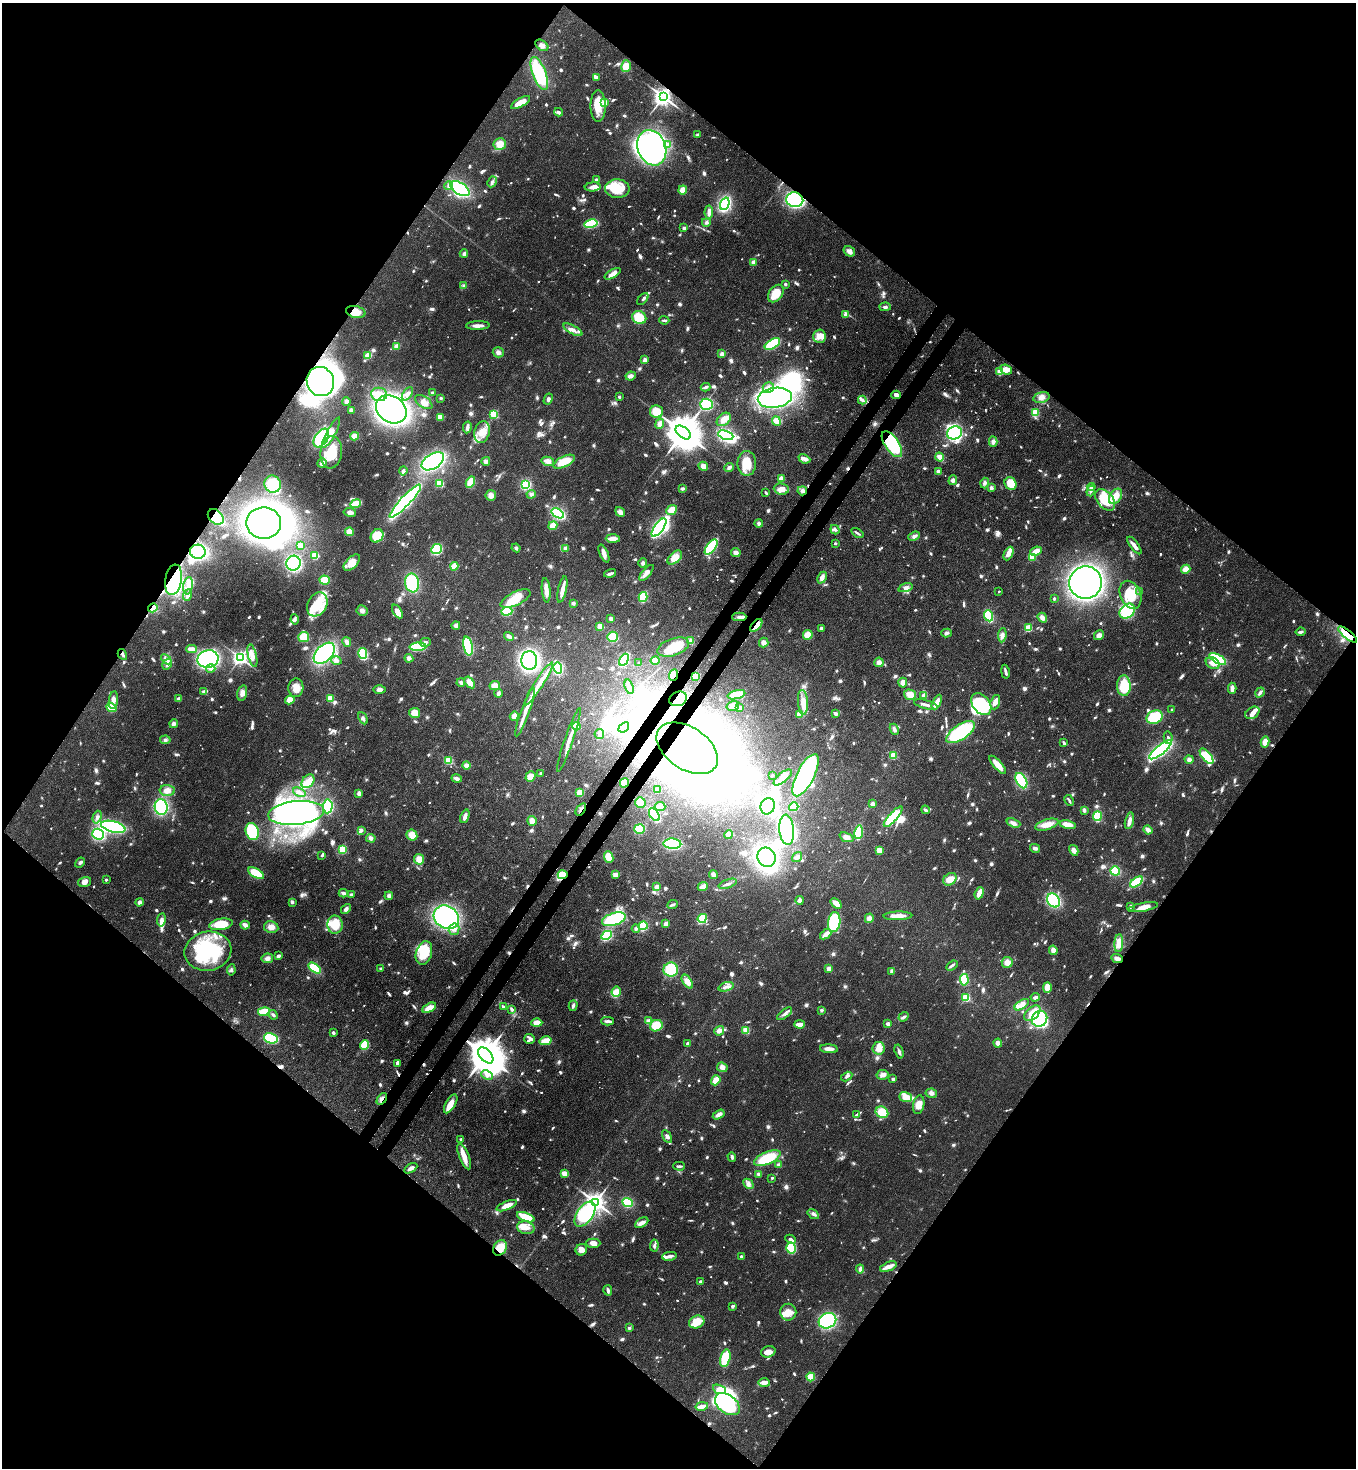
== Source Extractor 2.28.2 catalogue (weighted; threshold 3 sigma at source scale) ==
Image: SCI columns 370-5782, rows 60-5920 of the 6007 x 5984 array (HDU 1 of 3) = the unmasked area's bounding box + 8 px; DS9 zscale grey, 4 x 4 block average (1 PNG px = mean of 4 x 4 image px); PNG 1358 x 1470 px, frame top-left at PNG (2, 3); each listed source drawn as its Kron ellipse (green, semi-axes under 4 px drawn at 4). Shown black and unused: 51% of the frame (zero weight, under 3 of 4 exposures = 7% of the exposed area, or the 3 px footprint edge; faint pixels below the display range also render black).
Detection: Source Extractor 2.28.2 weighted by HDU 2 'WHT'. Background 0.0668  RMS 0.0037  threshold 0.0167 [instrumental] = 3 sigma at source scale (4.5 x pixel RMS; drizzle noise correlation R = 1.50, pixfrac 1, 0.05/0.05 arcsec/px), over >= 5 px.
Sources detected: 1332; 7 too faint to see at this stretch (4 x 4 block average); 42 inside a brighter object's white glare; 4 cosmic-ray / hot-pixel residue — neither listed nor drawn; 13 coinciding with a brighter row at this scale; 97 inside a brighter listed object's ellipse — not listed separately; of the other 1169, all 500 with FLUX_AUTO >= 5.18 (the completeness limit of this list) listed and drawn (669 fainter detections not listed), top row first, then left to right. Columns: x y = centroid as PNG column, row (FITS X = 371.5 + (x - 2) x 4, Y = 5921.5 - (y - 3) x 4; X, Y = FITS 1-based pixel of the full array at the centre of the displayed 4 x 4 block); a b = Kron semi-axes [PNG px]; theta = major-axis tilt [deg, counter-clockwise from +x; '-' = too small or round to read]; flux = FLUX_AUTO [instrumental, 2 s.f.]
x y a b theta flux
542 45 7 5 -38 9.3
626 66 6 5 - 29
539 73 17 7 -70 140
596 77 3 2 - 12
663 97 3 3 - 1600
521 102 11 4 29 32
605 102 2 2 - 57
598 106 16 7 -89 40
559 112 4 3 - 6.8
698 134 4 2 - 6.8
500 144 6 6 - 27
667 145 4 3 - 5.8
652 148 18 14 -69 660
597 180 4 3 - 6.6
492 182 5 3 - 6
449 185 4 4 - 7.3
593 187 8 4 4 14
460 189 11 6 -33 220
617 189 12 9 -1 61
683 190 4 4 - 24
795 200 8 7 - 250
725 204 6 4 68 230
709 212 6 3 86 17
706 222 4 4 - 5.5
591 224 7 3 12 120
684 228 2 2 - 21
849 251 6 5 - 12
464 254 4 3 - 6.4
753 262 4 3 - 7.8
613 274 9 3 31 19
785 284 3 2 - 5.9
464 286 4 4 - 5.4
776 293 10 6 52 51
643 299 7 2 49 5.7
885 307 5 3 - 7.6
356 312 10 6 -12 27
845 315 3 3 - 13
639 318 7 6 - 77
664 320 5 2 - 5.8
478 326 12 3 1 17
573 330 10 4 -29 14
819 336 6 6 - 17
772 344 8 4 30 100
397 346 3 3 - 22
498 352 5 5 - 9.3
722 354 3 3 - 11
368 355 4 4 - 24
645 360 4 3 - 8.5
1006 369 6 4 -25 20
999 372 3 2 - 35
631 376 5 4 - 9.2
320 382 15 13 -63 1000
706 387 5 3 - 6.2
768 388 6 5 - 13
432 393 3 3 - 7.4
379 394 8 6 -7 25
407 394 7 3 55 8.7
896 395 5 4 - 6.2
619 397 3 2 - 6.2
1041 397 8 5 14 13
441 398 2 2 - 20
775 398 17 10 8 530
548 399 6 4 61 6.5
862 400 4 3 - 5.7
347 402 4 3 - 9.1
424 402 10 5 -35 14
706 404 6 5 - 150
391 409 16 13 -34 860
351 410 4 3 - 6.1
656 412 6 6 - 41
1035 413 2 2 - 170
494 414 2 2 - 220
440 417 4 3 - 27
724 419 8 5 40 16
776 421 5 3 - 24
660 424 5 3 - 15
467 427 6 3 80 8.6
482 432 11 7 76 31
683 432 9 5 -39 11000
331 433 17 4 62 26
954 433 8 6 18 230
726 435 8 4 -20 230
355 436 4 3 - 23
321 438 10 6 55 200
993 442 5 4 - 9.4
892 444 15 7 -55 240
331 452 16 10 83 67
940 457 4 4 - 16
804 459 6 3 -23 12
433 461 12 7 32 380
486 461 4 4 - 9.4
548 461 6 4 -11 15
564 462 11 5 26 41
322 463 5 4 - 11
747 463 12 9 90 52
703 466 5 4 - 14
729 467 5 3 - 6.5
403 471 4 3 - 6.7
938 471 4 3 - 6.8
781 479 4 3 - 16
953 480 5 4 - 9.5
470 482 6 3 61 43
440 483 2 2 - 170
985 483 5 4 - 6.5
1011 483 7 5 -54 51
273 484 8 8 - 80
526 485 4 3 - 98
1091 487 4 4 - 7.6
991 488 3 3 - 9.4
682 489 2 2 - 9.2
781 489 7 5 -6 21
802 491 5 4 - 8
1091 491 5 3 - 6.9
766 493 3 2 - 5.4
531 494 4 4 - 6.2
491 495 5 5 - 14
1115 496 8 5 57 33
1105 500 12 8 -49 68
405 501 22 5 47 630
356 504 5 3 - 72
672 510 6 4 41 35
350 512 6 4 -10 9.8
620 512 5 3 - 13
558 513 7 3 -32 250
216 517 9 6 -44 77
264 523 17 16 - 1000
759 524 4 3 - 6.7
553 526 5 4 - 26
659 528 11 4 53 310
835 530 5 3 - 6.9
349 532 4 4 - 25
857 533 7 2 -34 5.3
377 536 7 6 - 61
914 536 6 4 23 8.6
613 539 7 3 -2 22
835 543 2 2 - 10
301 545 4 3 - 13
1134 545 10 3 -53 16
711 547 9 4 53 160
516 548 4 3 - 5.2
566 548 3 3 - 13
437 549 5 5 - 140
1036 551 6 3 23 23
198 552 8 7 - 290
736 553 5 4 - 12
604 554 10 4 -67 14
1009 554 7 3 64 16
315 556 4 3 - 32
1032 557 2 2 - 130
675 558 8 5 44 29
293 563 7 7 - 220
352 563 10 5 44 32
643 563 4 4 - 5.5
454 566 4 3 - 35
1186 569 5 4 - 20
610 573 6 2 15 8.3
646 573 10 3 50 16
822 578 6 4 64 12
174 580 15 8 81 240
325 580 5 4 - 39
412 583 9 7 -80 120
1086 583 16 16 - 900
188 586 8 4 81 18
905 588 7 4 18 11
562 589 13 2 78 29
546 590 12 3 -85 25
999 591 2 2 - 5.3
1140 592 3 2 - 7.7
188 595 6 2 69 20
1130 595 15 10 -66 67
643 597 5 3 - 86
1054 598 2 2 - 8.1
515 599 16 6 26 60
573 603 4 3 - 5.2
317 604 12 9 61 52
153 608 5 3 - 41
362 611 5 5 - 11
397 611 7 3 -60 28
507 611 5 4 - 140
1127 611 8 6 39 110
989 616 6 3 -68 120
739 617 7 3 1 8.1
1042 618 5 4 - 11
295 619 5 3 - 5.4
611 619 3 3 - 7.7
456 625 4 3 - 9.9
756 625 7 3 47 35
600 626 3 3 - 18
821 628 3 3 - 7
1029 628 2 2 - 180
1301 632 5 3 - 5.8
946 633 5 3 - 6.5
1348 634 11 3 -39 70
808 635 5 4 - 32
1002 635 7 4 83 11
1099 635 5 4 - 11
509 636 5 3 - 9.7
304 637 5 5 - 43
613 637 5 5 - 37
691 641 4 3 - 13
347 642 5 3 - 13
425 642 5 4 - 7.4
764 642 5 4 - 10
468 646 9 4 -78 140
418 647 8 3 2 120
673 647 16 8 18 56
191 649 5 3 - 24
324 653 13 8 45 320
122 654 6 2 -60 7.2
363 654 5 3 - 130
252 655 11 4 -77 18
240 658 3 2 - 950
409 658 4 4 - 8.5
166 659 6 3 -41 8.3
208 659 10 8 12 330
1218 659 9 4 -30 120
336 660 5 3 - 6.5
529 660 9 8 - 410
624 660 6 3 60 210
655 661 4 4 - 23
879 662 4 4 - 12
639 663 2 2 - 6.5
1213 663 7 5 -32 18
167 664 6 3 58 6.3
211 668 4 4 - 7.9
558 668 5 3 - 140
1005 672 7 2 -79 7.6
674 675 6 4 68 20
696 676 3 3 - 39
461 682 4 3 - 7.2
470 682 6 4 -54 23
903 683 5 4 - 16
539 684 25 3 57 31
495 686 5 4 - 20
1124 686 10 6 -87 91
629 687 7 3 -73 8
296 688 9 7 86 24
1232 688 5 4 - 11
379 689 6 3 0 11
204 692 2 2 - 43
1260 692 5 3 - 8
242 693 8 4 77 15
498 693 4 3 - 7
736 695 9 4 14 58
910 695 6 5 - 25
924 696 4 3 - 7.9
330 698 2 2 - 140
179 699 4 3 - 8.9
678 699 9 7 22 69
113 700 9 4 83 13
290 700 5 4 - 23
803 702 12 5 -86 26
937 702 8 3 63 22
995 702 7 4 71 17
981 704 12 8 -50 150
926 705 12 3 -15 13
733 706 6 4 17 10
111 707 5 4 - 41
740 708 4 3 - 7.6
1172 709 2 2 - 9.9
525 712 26 3 70 29
415 713 5 5 - 27
1252 713 8 5 34 16
799 714 3 2 - 32
835 714 3 2 - 9.1
514 716 5 4 - 15
1155 717 8 6 26 100
363 718 6 3 -64 6.3
174 724 4 4 - 7.7
576 726 4 3 - 30
624 727 6 4 41 190
894 729 6 4 -66 7
961 732 16 7 33 190
599 734 5 4 - 8.5
1168 738 6 2 -79 6.4
165 740 5 3 - 6
569 740 33 3 71 26
1265 742 5 4 - 25
1064 743 3 2 - 6.1
687 748 34 21 -34 2100
1160 750 14 4 39 360
894 756 2 2 - 130
1206 756 9 4 -52 84
448 760 2 2 - 140
1189 760 4 4 - 8.3
466 765 4 4 - 10
998 765 11 3 -48 32
541 773 2 2 - 10
772 775 2 2 - 11
806 775 23 8 63 440
530 777 5 4 - 20
783 777 11 5 39 21
457 779 5 3 - 9.6
308 781 8 5 52 17
1021 781 8 5 -61 140
624 783 5 4 - 22
167 790 7 5 -1 16
657 790 3 3 - 21
299 792 6 3 -22 8.9
580 793 3 3 - 42
359 794 3 3 - 13
1069 800 6 2 -61 5.2
640 802 5 5 - 22
873 804 4 4 - 7.5
328 806 7 5 85 130
768 806 8 7 - 210
161 807 8 6 -80 190
660 807 5 4 - 9.4
794 807 4 2 - 61
581 809 7 2 54 7.2
925 810 4 3 - 7
1084 810 4 3 - 7
296 813 28 11 5 700
654 815 7 4 -55 120
465 816 7 3 69 12
1097 816 5 3 - 78
97 817 6 3 73 8.4
893 817 13 4 48 110
532 821 5 4 - 15
1129 821 8 3 76 18
1013 823 7 4 -20 10
1047 825 12 5 17 27
1068 825 8 4 -14 27
113 827 12 5 -14 330
639 829 5 5 - 84
361 830 4 4 - 5.8
787 830 15 7 -84 250
1148 830 5 4 - 12
252 831 8 6 -73 120
859 832 7 3 81 120
98 834 6 5 - 150
412 835 6 5 - 28
729 835 4 4 - 8.1
846 837 7 4 -22 13
371 838 5 4 - 7.6
672 844 9 5 -3 170
1035 848 5 3 - 7.4
342 850 3 2 - 84
879 850 3 3 - 30
1074 850 5 4 - 12
322 855 3 2 - 5.5
609 857 6 4 -67 36
766 857 10 9 - 490
797 857 5 3 - 7.8
419 859 5 5 - 23
80 862 5 3 - 5.8
1115 871 5 4 - 50
256 873 9 4 -31 59
713 874 4 4 - 8.2
563 875 5 3 - 53
616 875 4 3 - 16
950 879 7 5 41 23
106 880 2 2 - 9.9
84 882 7 5 15 13
1137 882 7 3 36 110
728 884 9 2 19 7.5
703 886 5 3 - 16
657 887 4 3 - 9.6
343 893 4 3 - 6.7
979 893 6 3 70 34
351 895 4 3 - 5.8
389 896 4 3 - 8
800 900 4 3 - 7.3
1054 900 7 6 - 210
139 902 4 4 - 7.4
292 902 3 3 - 5.5
836 903 6 3 -39 26
672 905 5 3 - 5.3
1130 906 3 2 - 5.6
1143 907 15 4 11 31
346 909 5 3 - 6.9
898 916 14 3 2 30
446 917 13 11 -35 380
702 918 5 4 - 54
869 918 5 4 - 14
614 919 12 6 18 140
161 920 6 3 81 11
834 922 10 6 81 120
221 924 12 5 11 58
666 924 4 3 - 11
245 925 4 3 - 19
335 925 9 7 -88 47
643 926 4 4 - 76
271 927 7 6 - 18
636 928 4 4 - 6.7
454 929 6 5 - 11
826 934 6 3 39 15
606 935 5 4 - 110
1119 943 9 4 85 26
1053 950 5 3 - 15
208 951 23 19 11 190
424 953 12 8 72 75
278 956 3 2 - 8.8
267 958 6 4 10 10
1117 958 6 3 -22 13
1007 962 5 5 - 17
952 965 6 2 35 6.9
315 968 7 3 -34 93
380 968 2 2 - 6
829 969 4 3 - 11
231 970 5 3 - 5.4
671 970 7 7 - 90
892 971 4 3 - 8.4
964 980 6 4 -86 73
687 982 8 4 -55 21
726 987 8 2 19 6.9
1047 987 5 4 - 32
616 992 5 5 - 28
1035 997 4 3 - 5.8
966 998 2 2 - 210
1022 1005 8 4 33 24
573 1006 5 3 - 5.8
503 1007 4 2 - 6.5
429 1008 7 4 28 24
512 1009 4 2 - 6.5
821 1010 2 2 - 20
264 1012 6 3 10 75
1032 1013 9 6 42 53
785 1014 9 3 37 8.7
273 1015 5 3 - 6.7
903 1017 5 3 - 5.8
1040 1019 8 7 - 230
607 1021 6 3 0 7.3
648 1021 2 2 - 47
537 1023 5 3 - 35
800 1024 5 2 - 27
888 1024 3 3 - 7.1
656 1026 6 5 - 56
746 1030 4 3 - 28
719 1031 5 4 - 10
333 1033 4 3 - 5.9
271 1038 7 5 -11 160
530 1039 5 5 - 9.6
546 1041 6 3 14 41
998 1043 4 4 - 11
688 1044 3 2 - 8.2
365 1045 5 3 - 91
879 1048 6 6 - 25
829 1049 9 3 -4 17
899 1052 7 3 -73 6.8
486 1055 9 5 -47 11000
397 1063 4 3 - 7.8
722 1067 5 4 - 13
487 1075 6 4 -26 8.9
883 1075 6 5 - 11
847 1076 6 3 30 6.6
893 1079 3 2 - 5.6
716 1080 5 4 - 28
931 1093 6 4 -9 8.7
905 1097 6 5 - 25
382 1099 7 2 57 8.5
451 1104 10 5 60 30
919 1105 9 5 79 21
882 1112 6 5 - 49
719 1115 6 3 30 13
857 1115 3 2 - 6.2
667 1136 7 3 -59 7
461 1139 2 2 - 7.5
464 1156 14 5 -69 24
732 1157 5 3 - 5.7
767 1158 14 6 23 96
779 1165 4 4 - 6.5
679 1166 6 2 0 5.7
411 1168 7 3 31 12
565 1173 3 2 - 39
759 1174 4 4 - 5.4
772 1178 2 2 - 9.3
748 1184 6 4 -44 8.9
595 1202 3 3 - 1800
627 1202 5 4 - 100
507 1206 11 4 22 24
585 1214 14 8 55 220
813 1214 6 3 -34 6.8
526 1217 9 4 -21 51
642 1223 7 4 29 11
526 1228 9 6 -14 24
790 1239 5 3 - 6.8
593 1243 7 4 0 15
654 1246 6 3 84 5.8
500 1248 8 6 59 36
791 1248 5 5 - 110
581 1250 6 5 - 14
669 1256 7 3 8 12
741 1257 2 2 - 21
888 1267 9 3 22 23
860 1269 4 3 - 7.7
700 1281 2 2 - 15
608 1290 5 3 - 6.8
732 1306 2 2 - 23
788 1312 8 8 - 25
827 1321 9 7 30 260
697 1322 8 6 25 49
629 1328 2 2 - 14
768 1352 7 5 17 21
725 1358 9 5 77 93
811 1377 4 4 - 32
764 1383 6 4 -1 14
719 1389 7 4 -23 35
727 1404 14 9 -37 220
702 1406 6 2 12 25
Overlapping masked pixels (flux is a lower limit): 22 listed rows (the first 20) at x y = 663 97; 795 200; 356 312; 320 382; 892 444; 802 491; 216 517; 198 552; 174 580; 153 608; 756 625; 1348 634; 122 654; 674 675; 678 699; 687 748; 624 783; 581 809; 563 875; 486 1055
Diffuse or blended objects may show on this block-average render without a row.